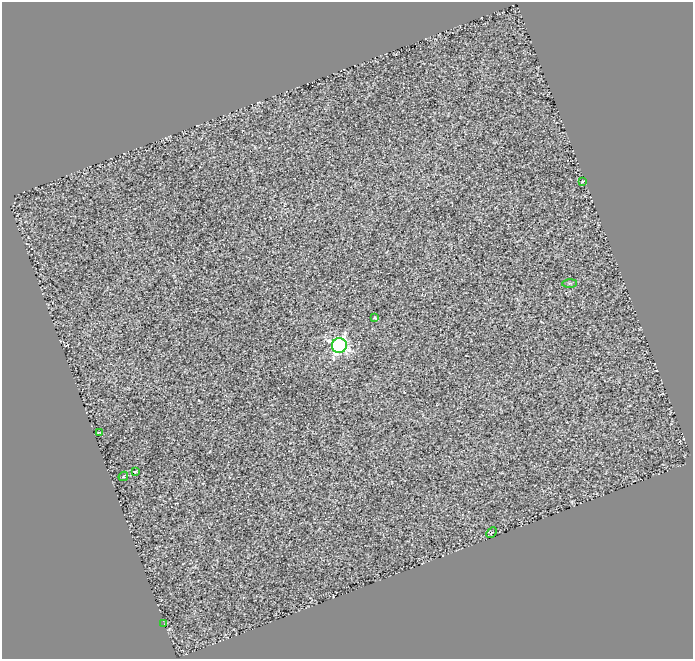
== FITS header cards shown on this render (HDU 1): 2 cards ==
NAXIS1  =                  691
NAXIS2  =                  657

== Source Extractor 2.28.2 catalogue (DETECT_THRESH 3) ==
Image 691 x 657 px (HDU 1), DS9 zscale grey, 1 PNG px = 1 image px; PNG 695 x 661 px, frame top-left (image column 1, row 657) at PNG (2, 2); each listed source drawn as its Kron ellipse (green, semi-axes under 4 px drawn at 4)
Background 0.0318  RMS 0.077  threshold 0.231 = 3 sigma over >= 5 px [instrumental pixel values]
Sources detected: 9; all 9 listed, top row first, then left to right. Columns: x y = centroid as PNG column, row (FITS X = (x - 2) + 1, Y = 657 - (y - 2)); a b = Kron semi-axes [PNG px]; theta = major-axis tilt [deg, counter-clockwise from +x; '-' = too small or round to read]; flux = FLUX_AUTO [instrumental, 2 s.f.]
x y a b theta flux
583 181 3 2 - 4.5
569 283 7 4 1 7.1
374 318 3 3 - 9.9
339 345 7 7 - 1800
99 432 4 2 - 5.9
135 472 4 2 - 5.3
123 476 5 3 - 5.1
492 533 6 4 46 3.6
164 624 3 2 - 3.9